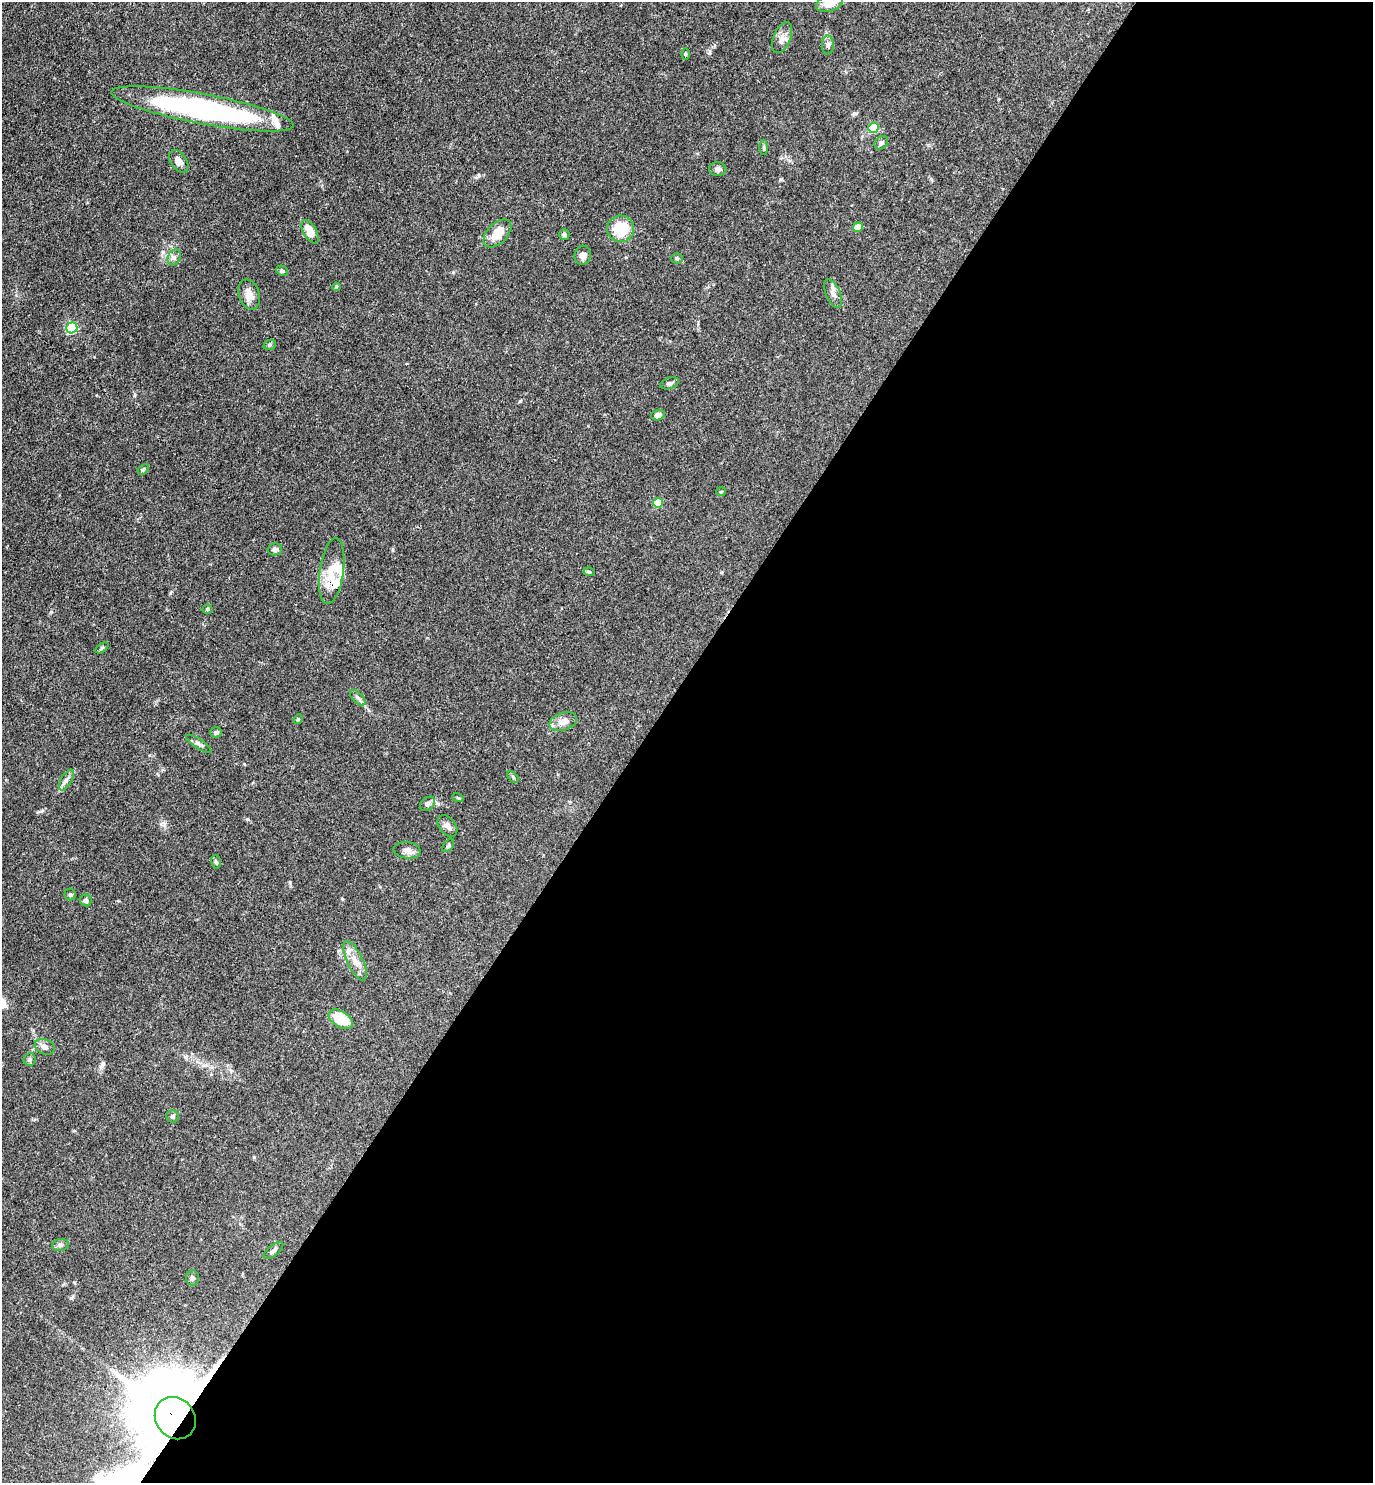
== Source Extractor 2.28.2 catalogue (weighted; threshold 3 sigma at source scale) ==
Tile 12 of 4 x 4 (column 4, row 3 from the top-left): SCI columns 4265-5635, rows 1481-2961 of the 5929 x 5923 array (HDU 1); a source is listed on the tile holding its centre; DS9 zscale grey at full resolution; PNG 1375 x 1485 px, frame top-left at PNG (2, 2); each listed source drawn as its Kron ellipse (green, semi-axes under 4 px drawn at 4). Shown black and unused: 53% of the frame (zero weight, under 3 of 4 exposures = <1% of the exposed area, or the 3 px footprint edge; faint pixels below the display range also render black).
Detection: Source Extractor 2.28.2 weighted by HDU 2 'WHT'; one run over the whole footprint, this tile lists its part. Background 0.119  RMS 0.0043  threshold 0.0195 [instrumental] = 3 sigma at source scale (4.5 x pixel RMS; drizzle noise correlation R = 1.50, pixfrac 1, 0.05/0.05 arcsec/px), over >= 5 px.
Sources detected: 63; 1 inside a brighter object's white glare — neither listed nor drawn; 4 inside a brighter listed object's ellipse — not listed separately; the other 58 listed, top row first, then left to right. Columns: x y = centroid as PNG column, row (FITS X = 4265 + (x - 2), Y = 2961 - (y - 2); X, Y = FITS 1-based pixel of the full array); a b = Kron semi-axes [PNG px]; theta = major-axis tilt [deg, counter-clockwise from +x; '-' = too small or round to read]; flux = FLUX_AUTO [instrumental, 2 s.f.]
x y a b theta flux
829 3 14 8 16 5.2
782 38 16 8 67 2.9
828 45 9 6 -90 1.2
686 54 6 4 -90 0.5
203 109 93 15 -11 100
873 128 5 5 - 22
881 143 7 6 - 1.3
764 147 7 4 90 0.59
179 161 12 8 -54 2.5
718 169 8 7 - 1.5
858 227 5 4 - 6.7
621 229 13 13 - 13
310 232 13 6 -59 6.2
497 233 17 10 45 7.4
564 234 5 5 - 0.88
583 255 9 8 - 2.4
174 257 8 6 69 1.3
677 258 5 5 - 0.67
282 271 6 5 - 0.75
336 287 4 3 - 0.4
833 293 15 7 -66 2.3
249 295 15 10 -71 3.6
72 328 5 5 - 40
270 345 6 5 - 0.72
670 383 9 5 19 1.2
658 415 7 5 16 2
143 469 6 4 48 0.65
721 492 5 4 - 0.44
658 503 5 5 - 15
275 549 7 6 - 1.1
332 571 33 12 82 9.1
589 572 6 4 -8 0.61
207 609 5 4 - 0.68
102 648 7 4 37 0.62
358 698 10 5 -45 1.2
298 719 5 4 - 0.48
563 721 14 9 19 3.8
216 732 6 5 - 1.1
199 744 15 4 -34 1.3
513 777 7 4 -47 0.6
66 780 11 5 60 1.5
458 798 6 3 -19 0.46
427 804 8 6 39 1.3
447 826 12 8 -50 1.8
448 845 7 4 53 0.68
407 850 13 8 -6 2.2
216 862 7 4 -77 0.79
70 894 6 5 - 0.81
86 900 6 5 - 1
355 961 21 8 -64 4.7
341 1019 14 7 -32 12
45 1047 10 7 -22 1.9
30 1059 6 6 - 0.84
173 1116 6 6 - 1.1
60 1245 8 6 14 1.1
273 1250 12 5 39 1.2
192 1278 7 6 - 1.2
175 1418 22 19 -52 4400
Overlapping masked pixels (flux is a lower limit): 2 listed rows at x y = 332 571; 175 1418
Isophote crosses this tile's border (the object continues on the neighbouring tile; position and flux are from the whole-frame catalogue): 1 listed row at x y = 829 3
Unlisted compact peaks at least as high as the median listed source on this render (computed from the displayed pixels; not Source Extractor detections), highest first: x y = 247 819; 520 401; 135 395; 102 1065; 51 612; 71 1298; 709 53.